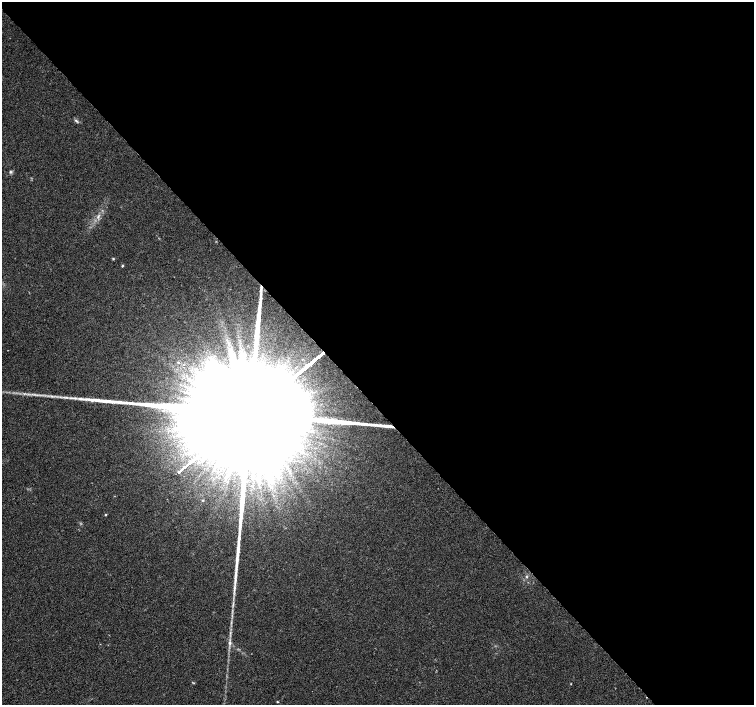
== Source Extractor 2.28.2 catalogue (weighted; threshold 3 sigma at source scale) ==
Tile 8 of 4 x 4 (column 4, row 2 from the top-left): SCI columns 4517-6020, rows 3027-4432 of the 6020 x 5987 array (HDU 1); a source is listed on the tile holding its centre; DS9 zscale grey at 2 x 2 block average (1 PNG px = mean of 2 x 2 image px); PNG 756 x 707 px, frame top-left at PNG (2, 2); no overlay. Shown black and unused: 57% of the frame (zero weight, under 2 of 3 exposures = <1% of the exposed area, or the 3 px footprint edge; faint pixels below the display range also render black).
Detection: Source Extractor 2.28.2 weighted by HDU 2 'WHT'; one run over the whole footprint, this tile lists its part. Background 0.0335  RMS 0.0046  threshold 0.0208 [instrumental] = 3 sigma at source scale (4.5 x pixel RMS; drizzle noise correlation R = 1.50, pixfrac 1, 0.0396/0.0396 arcsec/px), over >= 5 px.
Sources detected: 16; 2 too faint to see at this stretch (2 x 2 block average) — not listed; the other 14 listed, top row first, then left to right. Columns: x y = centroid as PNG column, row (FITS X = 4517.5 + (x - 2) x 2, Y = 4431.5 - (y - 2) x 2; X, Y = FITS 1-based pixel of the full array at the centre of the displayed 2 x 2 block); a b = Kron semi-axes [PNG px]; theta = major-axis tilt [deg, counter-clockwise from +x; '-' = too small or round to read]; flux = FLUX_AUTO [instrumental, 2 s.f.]
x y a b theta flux
76 121 8 3 -38 1.9
10 172 5 4 - 1.6
98 216 6 3 65 3.1
113 259 3 3 - 1
122 266 4 2 - 1.1
178 362 3 3 - 1.8
24 394 5 3 - 1.8
75 398 16 3 -5 7
257 408 134 17 39 310000
526 577 4 3 - 1.4
233 604 6 2 79 1.8
229 643 7 3 -89 3.1
193 683 5 2 - 0.8
277 702 3 2 - 0.86
Overlapping masked pixels (flux is a lower limit): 1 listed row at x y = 257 408